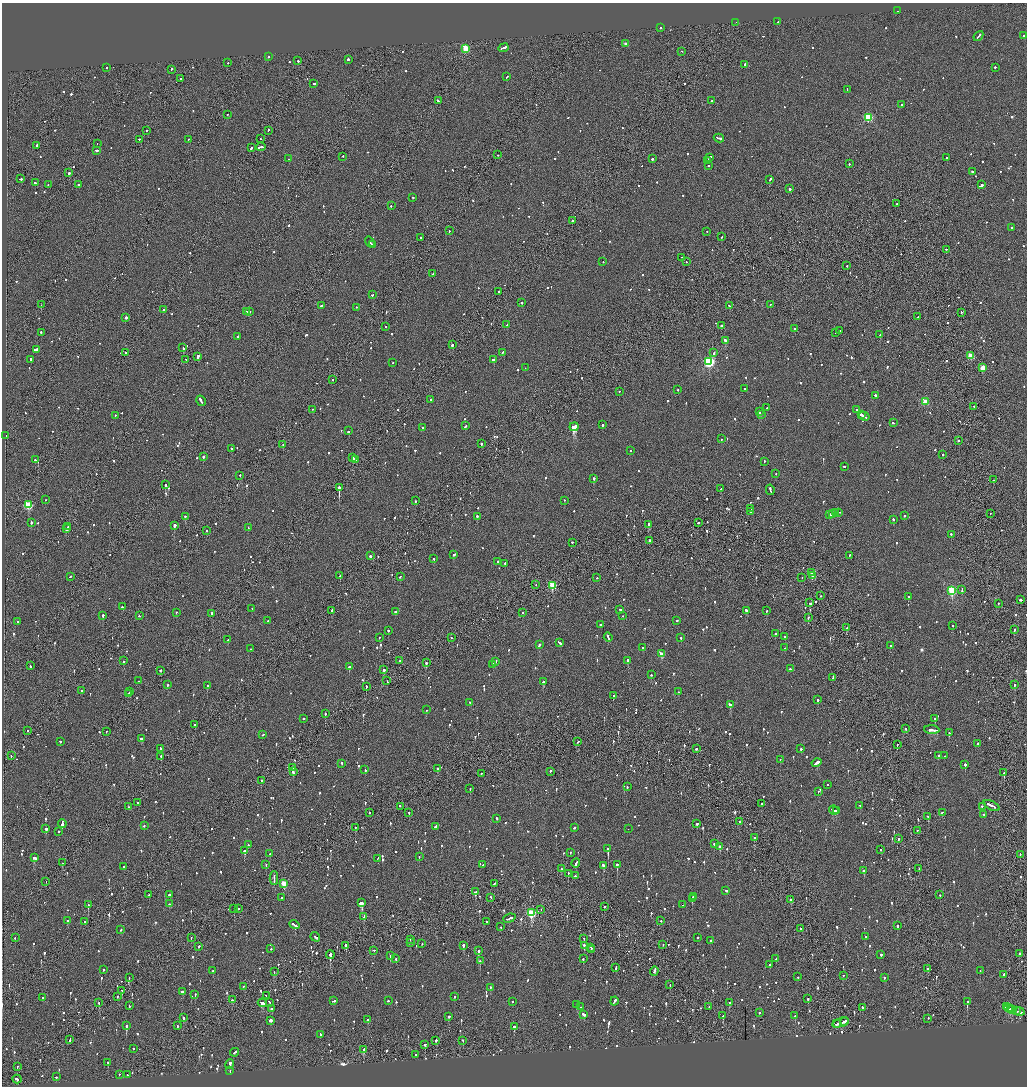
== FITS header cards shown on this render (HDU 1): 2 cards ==
NAXIS1  =                 2050
NAXIS2  =                 2168

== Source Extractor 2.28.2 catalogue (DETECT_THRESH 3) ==
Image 2050 x 2168 px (HDU 1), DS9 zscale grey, zoomed out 1/2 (1 PNG px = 2 x 2 image px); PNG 1029 x 1088 px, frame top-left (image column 2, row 2168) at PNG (2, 3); each listed source drawn as its Kron ellipse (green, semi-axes under 4 px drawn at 4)
Background -0.0262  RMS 0.064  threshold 0.191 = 3 sigma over >= 5 px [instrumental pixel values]
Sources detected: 1401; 57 cannot appear on this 1/2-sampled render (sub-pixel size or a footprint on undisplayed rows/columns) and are neither listed nor drawn; of the other 1344, the 500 brightest by FLUX_AUTO listed and drawn (844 fainter detections omitted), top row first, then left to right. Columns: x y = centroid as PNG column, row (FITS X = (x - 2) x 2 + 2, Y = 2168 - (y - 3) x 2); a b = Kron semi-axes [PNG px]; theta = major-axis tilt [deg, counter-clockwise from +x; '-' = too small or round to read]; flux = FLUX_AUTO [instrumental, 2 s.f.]
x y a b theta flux
898 11 2 2 - 68
778 22 3 2 - 120
736 23 2 2 - 100
661 28 2 2 - 86
1024 36 2 2 - 82
978 37 5 2 - 160
626 44 2 2 - 100
503 48 5 2 - 240
465 49 3 3 - 560
682 52 2 2 - 62
269 57 2 2 - 140
348 60 2 2 - 380
298 61 2 2 - 200
228 63 2 2 - 110
745 65 2 2 - 110
107 68 2 2 - 130
995 68 2 2 - 120
171 70 3 2 - 87
507 77 3 2 - 240
181 79 2 1 - 550
314 84 2 2 - 110
847 90 2 2 - 200
438 101 3 2 - 120
712 101 2 2 - 130
901 105 2 2 - 71
227 115 2 2 - 120
868 118 3 3 - 1100
146 131 2 2 - 72
268 131 3 1 - 68
719 138 5 2 - 230
260 139 2 1 - 57
139 140 2 2 - 93
188 140 2 1 - 60
97 144 2 1 - 63
37 146 2 2 - 170
261 147 5 2 - 250
251 148 3 2 - 240
96 151 3 2 - 150
498 155 2 1 - 73
343 157 2 2 - 92
709 158 3 2 - 200
946 158 2 2 - 67
289 159 2 2 - 84
652 159 2 2 - 300
708 161 3 2 - 150
849 164 2 1 - 260
708 166 2 1 - 150
972 172 2 2 - 110
69 173 2 2 - 1100
20 179 3 2 - 160
770 180 3 2 - 120
35 183 2 2 - 120
48 185 2 2 - 58
78 185 2 2 - 240
982 185 2 2 - 490
790 189 2 2 - 480
413 198 2 2 - 160
897 204 2 1 - 100
391 206 2 2 - 87
573 221 3 2 - 110
1012 228 2 2 - 180
449 231 2 2 - 200
707 232 2 2 - 66
721 237 2 2 - 150
421 238 2 2 - 160
370 242 5 2 - 210
372 245 2 2 - 110
946 250 2 1 - 74
682 258 2 2 - 70
603 262 2 2 - 67
686 262 2 2 - 90
847 266 2 2 - 94
433 274 2 1 - 110
498 292 2 2 - 61
372 295 2 2 - 85
521 303 2 2 - 170
41 305 2 1 - 110
770 305 2 1 - 70
321 306 2 2 - 190
729 306 3 2 - 120
357 308 2 2 - 60
163 310 2 2 - 130
247 312 2 2 - 380
250 312 2 2 - 210
961 313 2 1 - 61
918 317 2 1 - 60
125 318 2 2 - 570
507 325 2 2 - 120
721 326 2 2 - 230
386 327 2 2 - 59
795 329 2 2 - 150
839 331 2 2 - 93
41 333 3 2 - 99
836 333 2 2 - 64
880 335 2 2 - 100
238 337 2 2 - 220
725 341 2 2 - 460
453 345 2 2 - 280
183 348 3 2 - 140
36 350 4 2 - 430
126 353 2 2 - 77
503 353 4 2 - 150
714 353 3 2 - 160
971 356 3 3 - 400
198 357 3 2 - 710
31 360 2 2 - 190
186 360 2 2 - 100
493 360 3 2 - 240
709 362 4 3 - 1700
393 363 2 2 - 75
525 368 2 2 - 63
983 368 3 3 - 310
333 380 2 2 - 59
745 389 2 2 - 150
678 390 2 2 - 61
619 392 2 2 - 75
876 396 2 2 - 240
430 400 2 1 - 65
201 401 5 2 - 300
925 402 3 3 - 310
974 407 2 1 - 180
767 408 2 2 - 190
312 410 2 2 - 74
857 410 2 2 - 87
759 412 2 2 - 410
761 415 2 2 - 97
861 415 2 2 - 170
115 416 2 2 - 62
864 417 5 2 - 340
893 423 2 2 - 91
603 425 2 2 - 120
465 426 3 2 - 130
574 427 4 2 - 13000
423 428 2 2 - 57
349 431 3 2 - 120
6 436 2 1 - 71
721 439 2 2 - 73
959 441 2 2 - 240
481 444 2 2 - 140
283 445 2 1 - 96
231 449 2 2 - 57
630 451 2 2 - 59
943 455 2 2 - 120
203 457 2 2 - 830
353 458 4 2 - 200
35 460 2 2 - 160
356 460 3 2 - 170
764 462 2 2 - 60
844 467 2 2 - 140
776 474 2 2 - 68
240 476 2 1 - 480
594 479 2 2 - 540
994 480 3 2 - 110
165 485 2 2 - 280
339 488 2 2 - 2800
721 489 3 2 - 130
770 490 5 2 - 200
45 500 2 2 - 100
415 501 2 2 - 190
564 501 2 2 - 97
28 505 3 3 - 630
750 509 2 1 - 230
751 512 3 1 - 360
836 513 3 1 - 130
838 513 4 2 - 170
832 514 3 2 - 240
990 514 2 1 - 68
830 515 2 2 - 88
904 516 2 2 - 110
185 517 2 2 - 140
477 517 2 2 - 190
893 520 2 2 - 180
31 523 2 2 - 370
698 523 2 2 - 62
648 525 2 2 - 410
174 526 2 2 - 1700
68 527 2 2 - 180
248 528 2 2 - 67
67 529 3 2 - 160
207 531 2 2 - 63
951 535 2 2 - 220
649 541 2 1 - 220
572 543 2 2 - 150
454 555 3 2 - 100
370 556 2 2 - 140
849 556 2 2 - 92
434 559 2 2 - 92
498 562 2 2 - 120
505 564 2 2 - 180
812 573 3 2 - 160
340 576 2 2 - 220
813 576 3 2 - 200
70 577 3 2 - 62
400 577 3 2 - 71
597 578 2 2 - 61
802 578 2 1 - 59
536 585 2 1 - 150
552 586 3 3 - 580
962 590 4 2 - 120
952 591 4 3 - 1200
821 596 2 1 - 80
908 597 2 2 - 60
1021 600 3 2 - 72
810 603 3 2 - 160
998 604 2 2 - 88
123 607 3 2 - 140
252 609 2 2 - 69
620 610 2 2 - 87
332 611 3 2 - 180
746 611 4 2 - 330
766 611 2 2 - 70
395 612 2 2 - 67
176 613 2 1 - 160
523 613 2 2 - 74
212 614 2 2 - 230
103 616 2 2 - 470
139 616 2 2 - 95
623 616 2 2 - 64
808 618 2 2 - 71
268 621 2 2 - 160
677 621 2 2 - 130
18 622 2 2 - 120
601 625 2 2 - 130
952 626 2 2 - 99
846 628 2 2 - 150
1014 630 2 2 - 71
388 631 2 2 - 59
775 634 2 2 - 250
785 637 2 2 - 93
379 638 2 2 - 88
451 638 2 1 - 66
608 638 5 2 - 220
681 638 2 2 - 64
228 640 2 2 - 180
559 643 3 2 - 350
539 645 3 2 - 340
890 646 2 2 - 58
643 648 2 2 - 68
785 648 2 2 - 69
251 649 2 2 - 78
661 654 3 3 - 210
124 661 2 2 - 280
400 661 2 1 - 72
628 661 2 2 - 230
495 662 3 2 - 120
426 663 2 2 - 290
493 665 2 2 - 68
30 666 3 2 - 100
349 667 2 2 - 280
790 669 3 2 - 79
384 670 2 1 - 1500
160 671 2 2 - 85
651 675 2 2 - 82
833 678 4 2 - 120
139 681 2 1 - 83
387 681 3 1 - 180
543 682 3 2 - 990
167 685 2 2 - 190
1014 685 2 2 - 64
207 686 2 2 - 140
366 687 2 2 - 250
82 691 2 2 - 180
130 692 2 1 - 90
679 692 2 2 - 79
128 694 3 2 - 130
613 696 2 1 - 280
818 700 2 2 - 270
470 703 2 2 - 62
730 705 4 2 - 340
426 710 2 2 - 86
325 714 2 1 - 190
303 719 2 2 - 87
935 719 2 2 - 200
195 725 2 2 - 68
906 729 2 2 - 78
932 730 7 2 -4 340
27 731 2 2 - 140
106 732 2 1 - 57
949 733 3 2 - 120
263 735 2 2 - 120
142 739 3 2 - 130
60 742 2 2 - 64
578 742 2 2 - 63
978 744 2 2 - 240
897 745 2 2 - 110
160 749 2 2 - 97
696 749 3 2 - 77
801 749 2 2 - 110
11 756 2 1 - 85
938 756 2 2 - 70
945 756 2 2 - 61
161 757 2 2 - 350
780 760 2 2 - 66
816 763 5 2 - 2300
342 764 2 2 - 110
965 765 2 2 - 330
292 768 3 2 - 160
437 769 2 2 - 130
365 770 3 2 - 140
293 772 3 2 - 190
550 772 2 2 - 150
1004 773 2 1 - 270
481 774 2 2 - 59
261 781 3 1 - 83
828 785 2 2 - 250
627 787 2 2 - 74
470 789 2 2 - 150
818 792 2 2 - 76
137 803 2 1 - 85
762 804 2 2 - 100
860 806 2 2 - 72
991 806 8 2 -26 430
128 807 2 1 - 90
400 807 2 1 - 240
982 807 2 2 - 100
834 810 5 2 - 220
837 811 3 2 - 120
369 813 2 2 - 100
409 813 3 1 - 140
942 813 3 2 - 69
984 815 2 2 - 76
928 817 2 2 - 140
496 819 2 2 - 330
739 822 2 1 - 62
62 824 4 2 - 350
697 824 2 2 - 70
144 826 2 2 - 62
435 827 3 2 - 100
355 828 2 2 - 160
574 828 3 2 - 59
46 829 2 2 - 480
628 829 2 1 - 64
917 831 2 2 - 67
58 832 2 2 - 63
754 838 2 2 - 240
898 839 2 2 - 74
714 844 2 2 - 100
248 845 2 2 - 150
720 847 3 2 - 120
608 849 3 2 - 860
881 850 2 1 - 110
244 851 3 2 - 380
570 853 2 2 - 67
270 854 2 2 - 92
1020 855 2 1 - 140
419 857 2 2 - 77
34 858 4 2 - 410
378 859 3 2 - 84
62 863 2 2 - 110
576 863 5 2 - 180
266 865 2 2 - 98
483 865 2 2 - 65
617 865 2 2 - 400
603 866 3 2 - 220
124 867 2 2 - 170
561 869 2 2 - 120
919 869 2 2 - 70
864 871 2 2 - 820
568 874 2 1 - 120
575 876 2 2 - 310
274 879 6 1 -90 300
46 882 2 1 - 80
284 884 3 3 - 410
494 884 2 1 - 320
726 891 3 2 - 68
475 892 3 2 - 310
149 895 2 2 - 180
170 895 3 2 - 74
940 895 2 2 - 71
693 897 2 1 - 92
282 898 2 2 - 99
491 898 3 1 - 170
692 899 2 2 - 140
791 900 2 2 - 110
362 903 3 2 - 4700
170 904 3 2 - 76
88 905 2 2 - 270
683 905 2 2 - 74
604 907 2 2 - 73
234 909 2 1 - 64
238 909 2 2 - 220
541 910 2 1 - 60
531 913 4 3 - 920
364 917 3 2 - 260
509 919 6 2 21 290
68 921 3 2 - 69
661 921 2 2 - 220
85 922 2 1 - 79
487 922 2 2 - 67
294 925 5 2 - 510
897 926 2 2 - 300
501 927 2 2 - 82
801 929 2 1 - 64
121 930 2 2 - 82
315 937 5 2 - 200
866 937 2 2 - 180
15 938 2 2 - 58
191 938 2 1 - 77
697 938 2 2 - 120
584 939 2 1 - 61
410 940 2 2 - 120
711 941 2 2 - 100
410 943 2 2 - 72
422 944 2 2 - 64
663 945 2 2 - 100
346 946 3 2 - 470
463 946 2 2 - 280
584 946 2 2 - 470
199 947 2 2 - 85
591 948 3 2 - 170
271 949 2 2 - 78
592 950 2 2 - 73
374 951 2 2 - 100
478 951 2 2 - 970
1019 954 2 1 - 99
330 955 4 2 - 710
881 955 2 1 - 360
390 956 2 2 - 130
396 959 2 2 - 77
583 959 2 2 - 130
776 959 2 2 - 61
480 961 2 2 - 110
770 965 2 2 - 130
616 968 3 2 - 93
928 969 2 2 - 85
103 970 2 2 - 92
213 971 2 2 - 190
654 971 5 2 - 160
980 971 2 2 - 68
274 972 2 1 - 81
1004 975 2 2 - 120
843 976 2 2 - 58
797 977 2 2 - 180
129 978 2 1 - 64
884 978 2 2 - 63
670 985 2 1 - 63
244 987 2 1 - 66
490 988 2 2 - 74
122 991 2 1 - 80
182 992 3 2 - 130
195 995 2 2 - 110
266 996 3 1 - 110
117 997 2 2 - 61
455 997 2 2 - 78
43 998 3 2 - 94
808 999 2 2 - 140
232 1000 2 2 - 86
333 1001 3 2 - 110
388 1001 2 2 - 240
512 1002 2 2 - 72
614 1002 4 2 - 170
967 1002 4 2 - 300
99 1003 2 2 - 110
262 1003 4 2 - 1900
269 1003 4 1 - 120
729 1003 2 2 - 79
577 1005 3 2 - 160
129 1006 3 2 - 87
581 1007 2 2 - 130
709 1007 3 2 - 75
1006 1007 3 2 - 110
863 1008 2 2 - 230
1008 1008 3 2 - 110
272 1009 2 2 - 110
1010 1009 2 1 - 76
1012 1010 3 3 - 110
1016 1011 2 1 - 61
1019 1012 5 2 - 240
759 1013 2 2 - 70
584 1015 3 2 - 130
723 1016 2 2 - 260
795 1016 2 2 - 250
449 1017 3 2 - 82
183 1018 3 2 - 130
928 1019 2 1 - 150
368 1020 3 2 - 67
270 1021 2 2 - 1000
845 1022 3 1 - 120
840 1023 8 2 20 310
837 1024 3 1 - 100
126 1026 3 2 - 490
178 1026 2 2 - 88
514 1027 2 2 - 260
321 1035 3 2 - 68
70 1040 3 2 - 120
436 1041 2 2 - 130
463 1041 2 2 - 67
425 1045 3 2 - 76
134 1049 2 2 - 81
363 1050 3 2 - 590
234 1053 4 2 - 180
415 1055 2 1 - 190
108 1063 3 2 - 81
230 1064 5 2 - 240
17 1067 2 2 - 59
230 1071 2 2 - 99
119 1075 2 2 - 65
127 1075 2 1 - 91
56 1077 2 2 - 71
17 1080 4 2 - 140
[844 fainter detections neither listed nor drawn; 57 sub-pixel or undisplayed-footprint detections neither listed nor drawn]